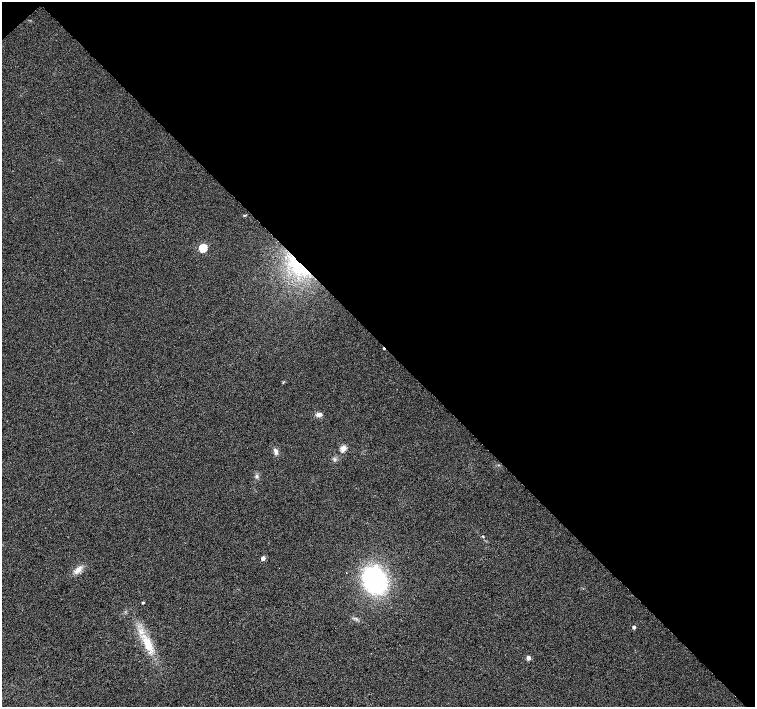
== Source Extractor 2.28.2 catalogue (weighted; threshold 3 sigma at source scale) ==
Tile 3 of 4 x 4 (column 3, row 1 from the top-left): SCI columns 3016-4520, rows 4445-5853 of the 6026 x 6007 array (HDU 1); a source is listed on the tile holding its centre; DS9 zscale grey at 2 x 2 block average (1 PNG px = mean of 2 x 2 image px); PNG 757 x 709 px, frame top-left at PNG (2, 2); no overlay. Shown black and unused: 48% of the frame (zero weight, under 2 of 3 exposures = <1% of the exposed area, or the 3 px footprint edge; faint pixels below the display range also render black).
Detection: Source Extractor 2.28.2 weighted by HDU 2 'WHT'; one run over the whole footprint, this tile lists its part. Background 0.0157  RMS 0.0077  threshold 0.0345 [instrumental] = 3 sigma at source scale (4.5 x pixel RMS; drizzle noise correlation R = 1.50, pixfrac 1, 0.0396/0.0396 arcsec/px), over >= 5 px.
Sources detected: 17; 1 cosmic-ray / hot-pixel residue — not listed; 1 inside a brighter listed object's ellipse — not listed separately; the other 15 listed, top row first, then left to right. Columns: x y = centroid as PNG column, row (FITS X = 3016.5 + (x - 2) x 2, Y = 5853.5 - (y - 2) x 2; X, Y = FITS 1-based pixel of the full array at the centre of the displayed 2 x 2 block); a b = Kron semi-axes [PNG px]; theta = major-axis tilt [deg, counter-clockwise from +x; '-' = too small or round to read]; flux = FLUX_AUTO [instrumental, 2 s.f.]
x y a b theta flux
244 215 3 3 - 1.5
203 248 4 3 - 93
299 266 33 11 -48 74
318 415 7 5 -16 6
343 448 3 3 - 42
276 451 8 4 -70 6.4
257 476 4 4 - 3.2
483 536 3 2 - 1.3
263 558 3 2 - 15
78 570 12 6 49 12
375 580 20 15 -64 310
143 603 3 2 - 2.4
634 627 2 2 - 5.6
148 644 23 10 -69 41
528 658 3 3 - 15
Overlapping masked pixels (flux is a lower limit): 1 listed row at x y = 299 266